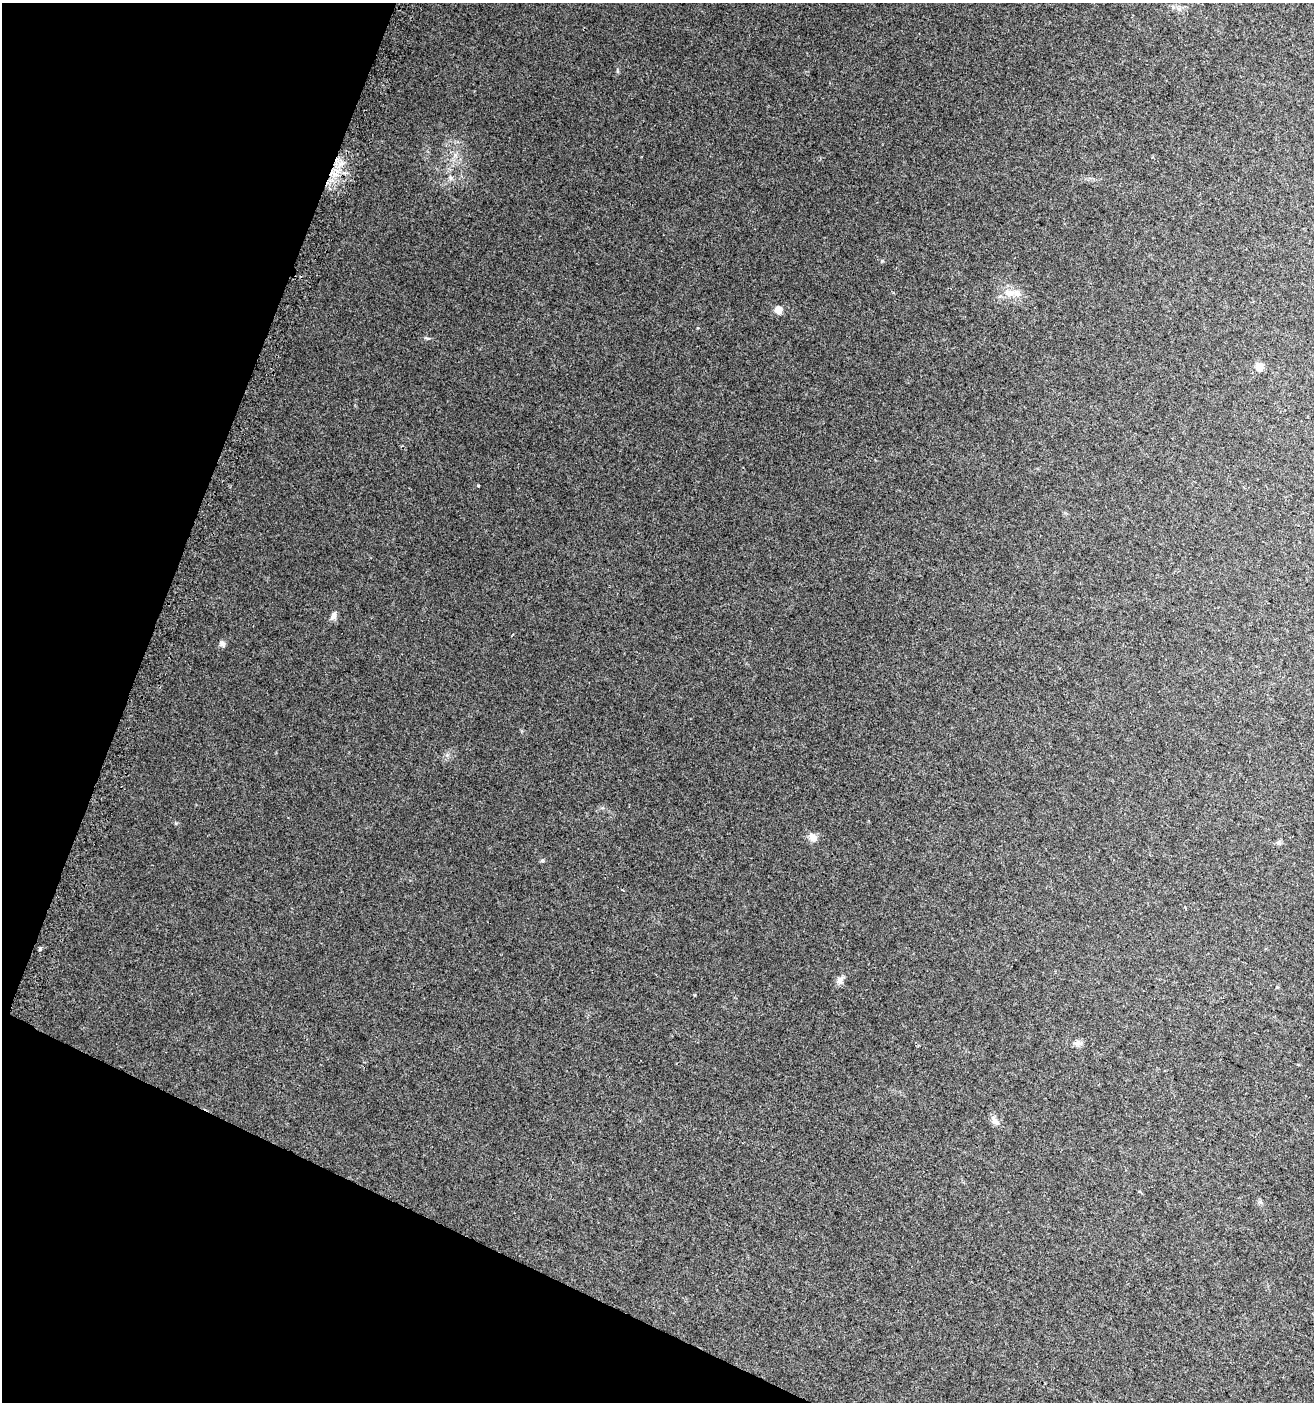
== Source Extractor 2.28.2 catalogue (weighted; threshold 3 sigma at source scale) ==
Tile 9 of 4 x 4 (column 1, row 3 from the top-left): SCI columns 311-1622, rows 1412-2811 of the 5796 x 5642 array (HDU 1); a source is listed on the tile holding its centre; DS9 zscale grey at full resolution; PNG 1316 x 1404 px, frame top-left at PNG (2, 3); no overlay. Shown black and unused: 20% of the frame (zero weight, under 2 of 3 exposures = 2% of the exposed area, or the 3 px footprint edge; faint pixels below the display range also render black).
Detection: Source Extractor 2.28.2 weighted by HDU 2 'WHT'; one run over the whole footprint, this tile lists its part. Background 0.0358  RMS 0.0082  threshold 0.037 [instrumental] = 3 sigma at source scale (4.5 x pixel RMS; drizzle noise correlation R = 1.50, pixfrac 1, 0.0396/0.0396 arcsec/px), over >= 5 px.
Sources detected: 13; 1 inside a brighter listed object's ellipse — not listed separately; the other 12 listed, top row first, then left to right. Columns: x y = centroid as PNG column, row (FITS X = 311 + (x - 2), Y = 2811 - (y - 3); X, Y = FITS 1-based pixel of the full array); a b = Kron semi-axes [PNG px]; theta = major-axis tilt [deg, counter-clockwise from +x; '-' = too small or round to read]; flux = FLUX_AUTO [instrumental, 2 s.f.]
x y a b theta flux
450 178 7 4 -71 1.6
1009 293 15 9 -15 7.8
778 310 8 7 - 6.5
1259 367 9 8 - 6
478 486 4 2 - 0.68
333 616 11 7 63 3.3
222 643 8 6 -26 2.2
813 837 12 9 -46 5.1
40 948 4 3 - 6.2
840 980 11 7 63 3.8
1078 1043 10 7 -27 2.9
995 1121 13 7 -42 3.6
Unlisted compact peaks at least as high as the median listed source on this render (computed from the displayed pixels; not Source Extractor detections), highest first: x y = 542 860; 882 261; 176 823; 427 338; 447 755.